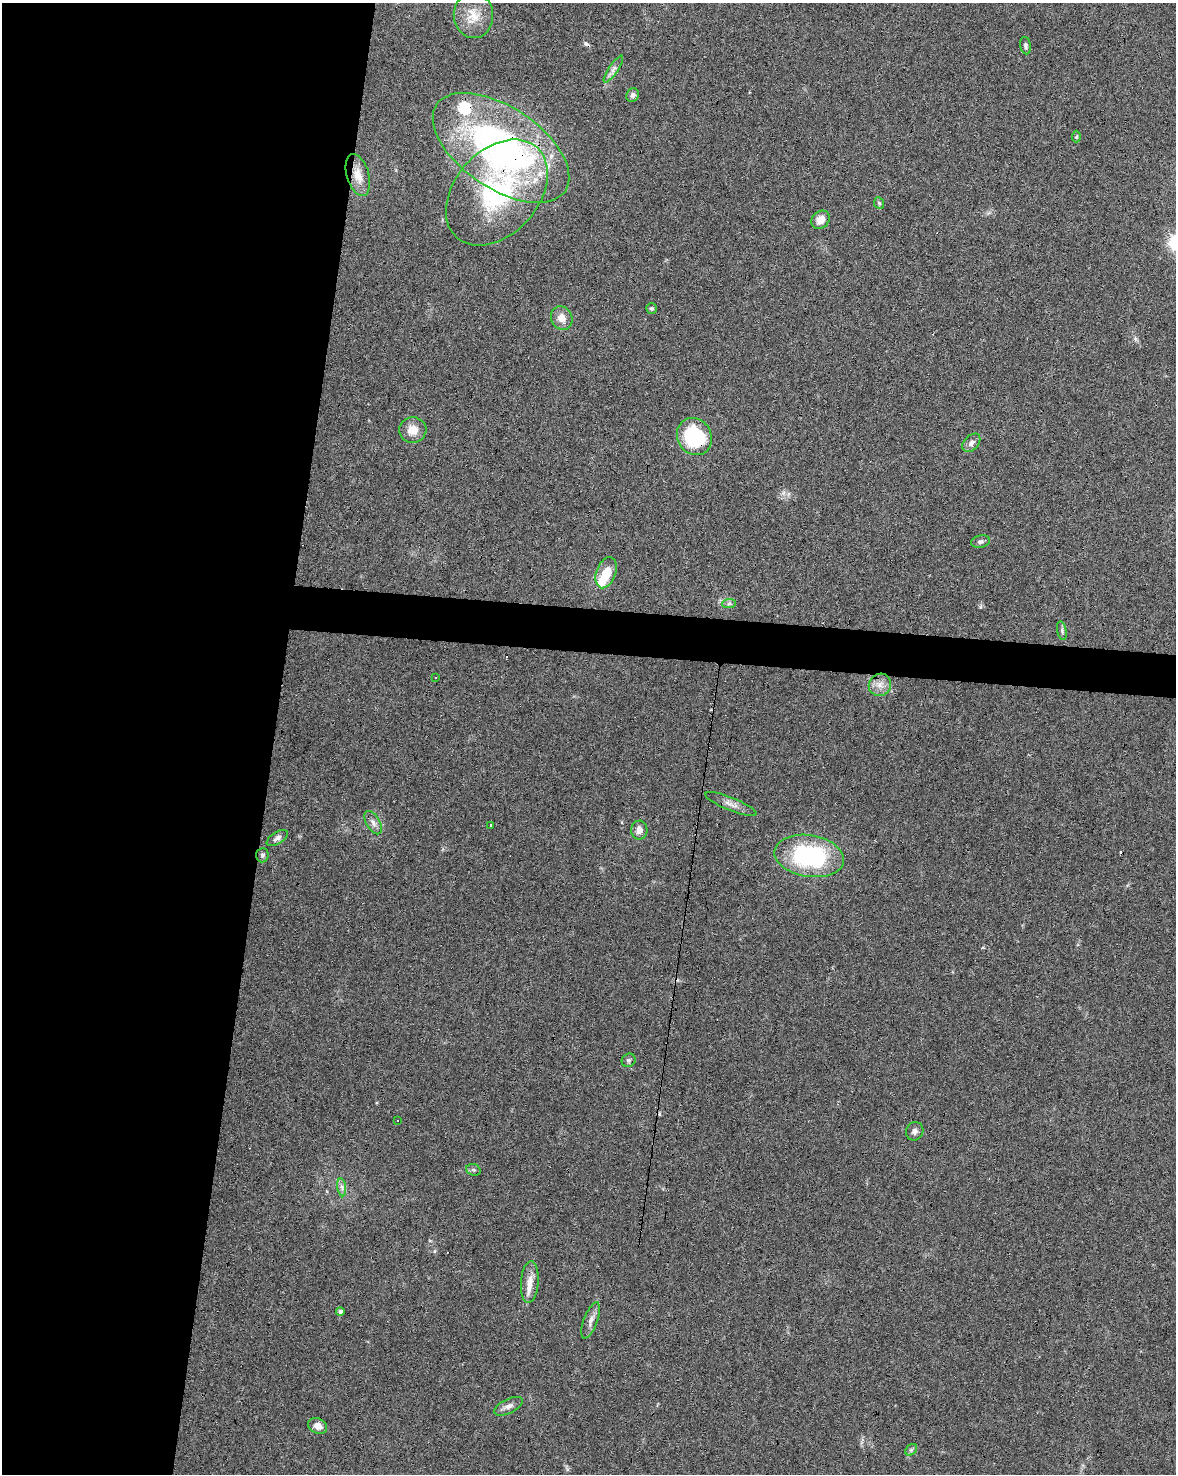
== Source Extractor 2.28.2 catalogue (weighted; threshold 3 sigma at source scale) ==
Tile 5 of 4 x 3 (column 1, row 2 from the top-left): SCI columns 7-1180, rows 1752-3223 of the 4700 x 4920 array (HDU 1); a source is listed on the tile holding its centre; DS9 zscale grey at full resolution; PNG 1178 x 1476 px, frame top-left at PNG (2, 3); each listed source drawn as its Kron ellipse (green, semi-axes under 4 px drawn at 4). Shown black and unused: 26% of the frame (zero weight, under 3 of 6 exposures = <1% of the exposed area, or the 3 px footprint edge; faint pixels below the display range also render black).
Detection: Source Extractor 2.28.2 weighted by HDU 2 'WHT'; one run over the whole footprint, this tile lists its part. Background 0.0445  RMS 0.0036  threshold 0.0148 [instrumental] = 3 sigma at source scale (4.09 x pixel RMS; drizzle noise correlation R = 1.36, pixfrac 0.8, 0.0396/0.0396 arcsec/px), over >= 5 px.
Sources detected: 49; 1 inside a brighter object's white glare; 8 cosmic-ray / hot-pixel residue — neither listed nor drawn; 1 inside a brighter listed object's ellipse — not listed separately; the other 39 listed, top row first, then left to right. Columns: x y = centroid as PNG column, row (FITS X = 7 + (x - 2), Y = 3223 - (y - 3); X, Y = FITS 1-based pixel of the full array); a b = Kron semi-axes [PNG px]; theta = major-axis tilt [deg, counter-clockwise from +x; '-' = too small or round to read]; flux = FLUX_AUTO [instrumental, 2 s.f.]
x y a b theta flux
473 15 23 19 -86 7.2
1026 46 9 5 -80 0.77
613 69 16 4 56 1.6
633 95 7 6 - 1.1
1076 137 6 4 87 0.48
501 148 77 40 -34 120
358 175 21 11 -73 4.3
497 192 60 42 48 49
879 203 6 4 -66 0.53
820 220 10 8 47 3.3
652 308 5 5 - 0.58
562 318 12 10 -62 3.1
413 430 13 13 - 3.9
694 437 19 17 -57 26
971 443 11 7 48 1.6
980 542 9 6 11 0.98
606 573 16 9 70 6.9
729 604 7 4 2 0.72
1062 631 9 4 -79 0.66
435 678 3 3 - 2.1
880 685 11 11 - 2.7
731 804 27 6 -22 2.4
373 823 13 6 -59 1.6
490 825 3 3 - 0.87
639 830 9 8 - 2.3
277 838 12 6 32 1.4
262 855 7 6 - 0.78
809 856 35 21 -9 44
629 1060 7 6 - 0.71
397 1120 3 2 - 0.34
915 1131 9 8 - 1.3
473 1170 7 5 -19 0.63
342 1187 9 4 -81 0.97
530 1282 21 8 85 3.8
340 1312 4 4 - 1
591 1320 19 7 69 2.1
508 1406 15 7 26 1.8
318 1426 10 7 -27 2.8
911 1450 6 5 - 0.62
Overlapping masked pixels (flux is a lower limit): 3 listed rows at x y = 501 148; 497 192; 694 437